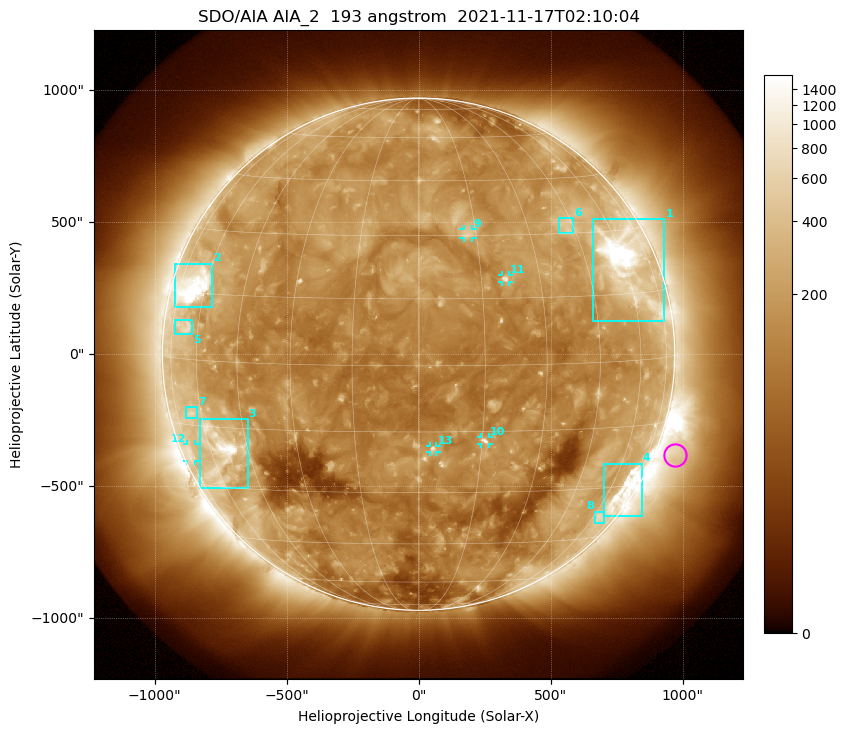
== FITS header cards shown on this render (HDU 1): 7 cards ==
TELESCOP= 'SDO/AIA '           / For AIA: SDO/AIA
INSTRUME= 'AIA_2   '           / For AIA: AIA_ATA1, AIA_ATA2, AIA_ATA3 or AIA_AT
WAVELNTH=                  193 / [angstrom] Wavelength
WAVEUNIT= 'angstrom'           / Wavelength unit: angstrom
DATE-OBS= '2021-11-17T02:10:04.843' / [ISO] Date when observation started; ISO 8
CTYPE1  = 'HPLN-TAN'           / CTYPE1: HPLN
CTYPE2  = 'HPLT-TAN'           / CTYPE2: HPLT

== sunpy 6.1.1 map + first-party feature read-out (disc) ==
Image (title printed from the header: SDO/AIA AIA_2  193 angstrom  2021-11-17T02:10:04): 1024 x 1024 px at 2.4 arcsec/px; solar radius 971 arcsec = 404 px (full disc in frame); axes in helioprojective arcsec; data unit not stated in the header (colour bar unlabelled)
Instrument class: DISC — disc imager (sunpy class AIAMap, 193 A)
Bright regions (active regions / flare kernels): reference = the median radial profile (limb darkening/brightening removed); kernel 9 px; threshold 5 sigma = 277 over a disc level ~140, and >= 1.15x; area >= 12 px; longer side >= 10 px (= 24 arcsec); searched inside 0.97 R_sun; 13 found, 13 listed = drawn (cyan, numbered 1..; 5 of them under ~33 arcsec drawn as corner ticks so the feature stays visible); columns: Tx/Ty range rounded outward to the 5 arcsec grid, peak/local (2 s.f.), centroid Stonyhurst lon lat
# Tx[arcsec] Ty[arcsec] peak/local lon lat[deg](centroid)
1 660..930 125..510 16 +60 +22
2 -925..-780 175..345 15 -66 +17
3 -830..-645 -510..-245 9.7 -56 -21
4 700..845 -615..-415 6.8 +67 -31
5 -925..-855 75..130 3.6 -67 +7
6 530..585 455..515 3.5 +43 +32
7 -880..-840 -245..-200 3.1 -65 -12
8 665..700 -640..-595 2.7 +64 -38
9 170..205 440..475 3.5 +13 +31
10 235..270 -340..-315 6.2 +16 -17
11 315..345 270..300 5.8 +21 +19
12 -875..-845 -405..-340 2.5 -72 -22
13 40..70 -370..-345 5 +3 -19
Off-limb structures (1.02-1.3 R_sun): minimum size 162 px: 8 found; the strongest spans PA ~225..270 deg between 1.02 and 1.3 R_sun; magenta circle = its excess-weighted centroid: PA ~250 deg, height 1.07 R_sun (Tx ~970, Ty ~-380 arcsec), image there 2.2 x the reference